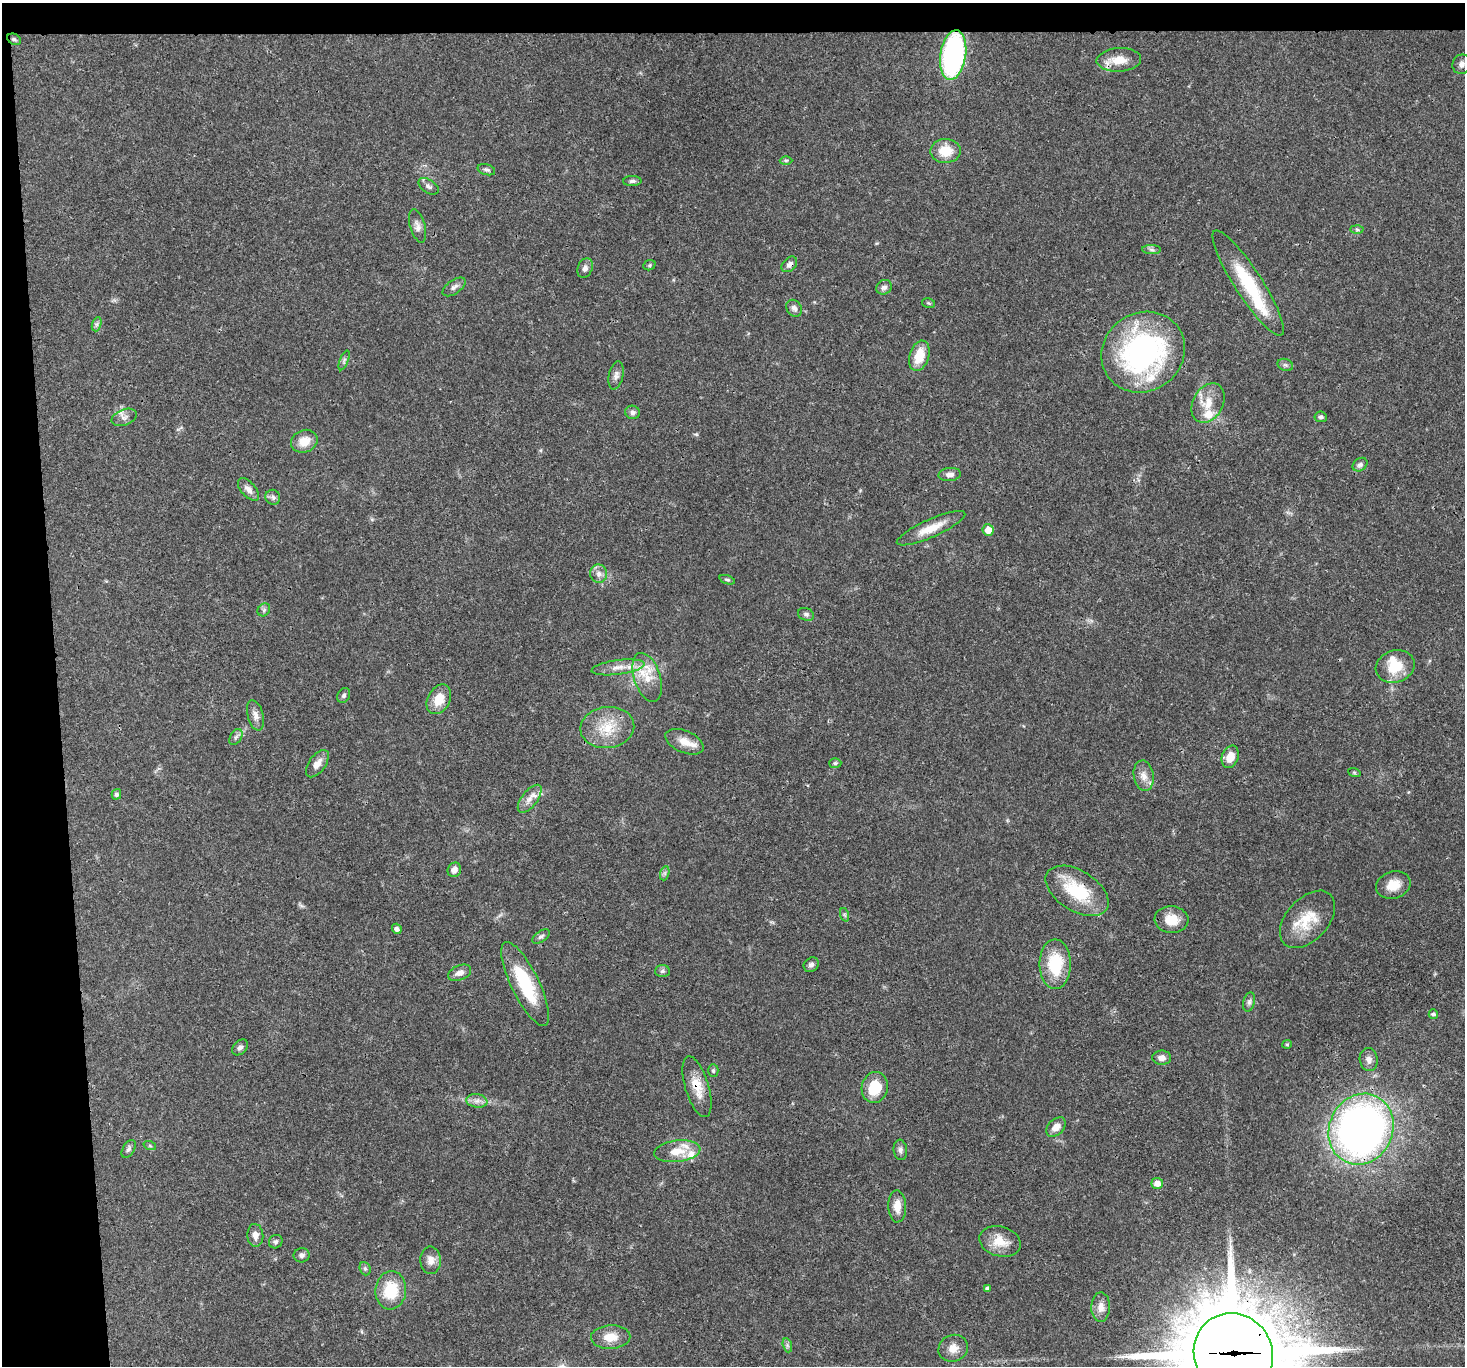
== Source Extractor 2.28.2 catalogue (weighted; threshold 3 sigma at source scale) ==
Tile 1 of 3 x 3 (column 1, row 1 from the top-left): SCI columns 2-1464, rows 2876-4239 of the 4390 x 4366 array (HDU 1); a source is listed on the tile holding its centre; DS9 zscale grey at full resolution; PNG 1467 x 1368 px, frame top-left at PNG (2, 3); each listed source drawn as its Kron ellipse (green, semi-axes under 4 px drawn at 4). Shown black and unused: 6% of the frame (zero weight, under 3 of 4 exposures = <1% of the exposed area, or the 3 px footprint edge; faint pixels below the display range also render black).
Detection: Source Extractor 2.28.2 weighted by HDU 2 'WHT'; one run over the whole footprint, this tile lists its part. Background 0.0299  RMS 0.0024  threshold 0.0107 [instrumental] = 3 sigma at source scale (4.5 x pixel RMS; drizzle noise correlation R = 1.50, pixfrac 1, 0.05/0.05 arcsec/px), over >= 5 px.
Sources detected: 108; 1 inside a brighter object's white glare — neither listed nor drawn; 5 inside a brighter listed object's ellipse — not listed separately; the other 102 listed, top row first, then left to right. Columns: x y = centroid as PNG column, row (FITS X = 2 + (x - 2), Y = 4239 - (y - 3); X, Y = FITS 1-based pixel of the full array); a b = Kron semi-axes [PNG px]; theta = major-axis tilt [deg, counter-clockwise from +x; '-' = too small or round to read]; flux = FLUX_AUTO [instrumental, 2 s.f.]
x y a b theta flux
14 39 7 5 -28 0.43
953 55 25 12 81 48
1119 60 22 12 3 3.9
1462 64 10 9 - 1.1
945 151 15 12 1 5.1
786 160 6 4 -1 0.36
486 170 9 5 -16 0.56
632 181 9 5 2 0.63
429 186 11 6 -33 0.87
417 226 17 7 -73 1.3
1357 229 6 4 -2 0.38
1152 250 9 4 -1 0.65
789 264 9 6 44 0.98
649 265 6 5 - 0.36
585 268 10 7 70 1
1248 283 62 13 -57 15
454 287 13 6 35 1
884 287 8 7 - 0.88
928 303 7 4 -12 0.35
794 308 9 7 -53 0.86
97 324 7 4 71 0.6
1143 352 43 39 36 56
919 356 15 9 72 5.1
344 360 10 4 68 0.57
1285 365 8 6 -20 0.54
616 375 14 7 78 1.1
1208 403 21 15 61 4.5
633 412 7 6 - 0.79
124 417 13 8 20 1.2
1321 417 6 5 - 0.47
304 441 13 11 22 3.3
1360 465 8 6 35 0.77
950 474 11 6 7 1.1
248 489 14 7 -48 1.4
273 497 7 7 - 0.74
931 528 37 9 24 4.5
988 530 6 5 - 2.4
599 574 9 8 - 1.4
727 580 8 4 -18 0.37
264 610 7 5 47 0.53
806 614 8 6 -19 0.64
1395 666 20 16 19 6
618 667 27 7 8 2.9
647 677 25 13 -72 4.9
344 695 8 6 58 0.63
439 699 16 11 62 4.4
255 715 15 8 -75 1.5
607 727 27 20 7 7.3
236 737 9 5 59 0.69
684 742 20 11 -23 3
1230 757 11 8 69 2.8
835 763 6 5 - 0.38
317 764 16 8 54 1.8
1354 772 6 4 -19 0.31
1144 776 15 10 -81 2.1
116 794 5 4 - 0.6
530 799 16 8 52 1.9
454 870 7 6 - 1.4
665 873 7 4 72 0.51
1393 885 17 13 18 3.5
1077 891 35 20 -32 13
845 915 7 4 -71 0.36
1171 919 17 13 -4 4.2
1307 919 34 21 47 7.9
397 929 5 5 - 0.81
541 936 10 5 36 0.6
1055 964 25 16 -90 10
811 965 8 6 41 0.91
662 971 7 6 - 0.6
460 973 12 7 22 1.5
525 984 46 14 -64 13
1249 1002 10 6 75 0.73
1433 1014 4 4 - 0.55
1287 1044 5 4 - 0.31
240 1047 9 6 47 0.77
1162 1058 9 7 -1 1.4
1369 1059 11 9 -81 1.3
713 1071 6 5 - 0.43
697 1087 31 11 -73 4.6
875 1087 15 13 78 7.2
477 1101 11 6 -8 1.2
1056 1127 11 7 44 2
1361 1129 36 31 64 130
150 1146 6 4 -19 0.35
129 1149 10 5 60 0.65
900 1150 10 7 -83 0.81
677 1151 23 10 6 4.4
1157 1183 6 5 - 1.8
897 1206 16 9 -88 2.5
255 1235 11 8 -85 1.5
1000 1241 21 15 -16 4.3
276 1242 7 6 - 0.63
302 1255 8 7 - 0.77
431 1260 14 10 -89 1.8
365 1269 7 5 -69 0.43
987 1288 4 4 - 0.59
391 1290 19 15 83 8.6
1101 1307 15 9 89 1.8
611 1337 20 11 2 3.5
787 1345 7 4 -72 0.49
953 1348 15 13 24 2.4
1233 1354 41 39 -53 3500
Overlapping masked pixels (flux is a lower limit): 6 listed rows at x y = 953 55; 789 264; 1248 283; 1077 891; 697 1087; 1233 1354
Isophote crosses this tile's border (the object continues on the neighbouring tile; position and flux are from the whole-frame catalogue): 1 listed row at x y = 1233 1354